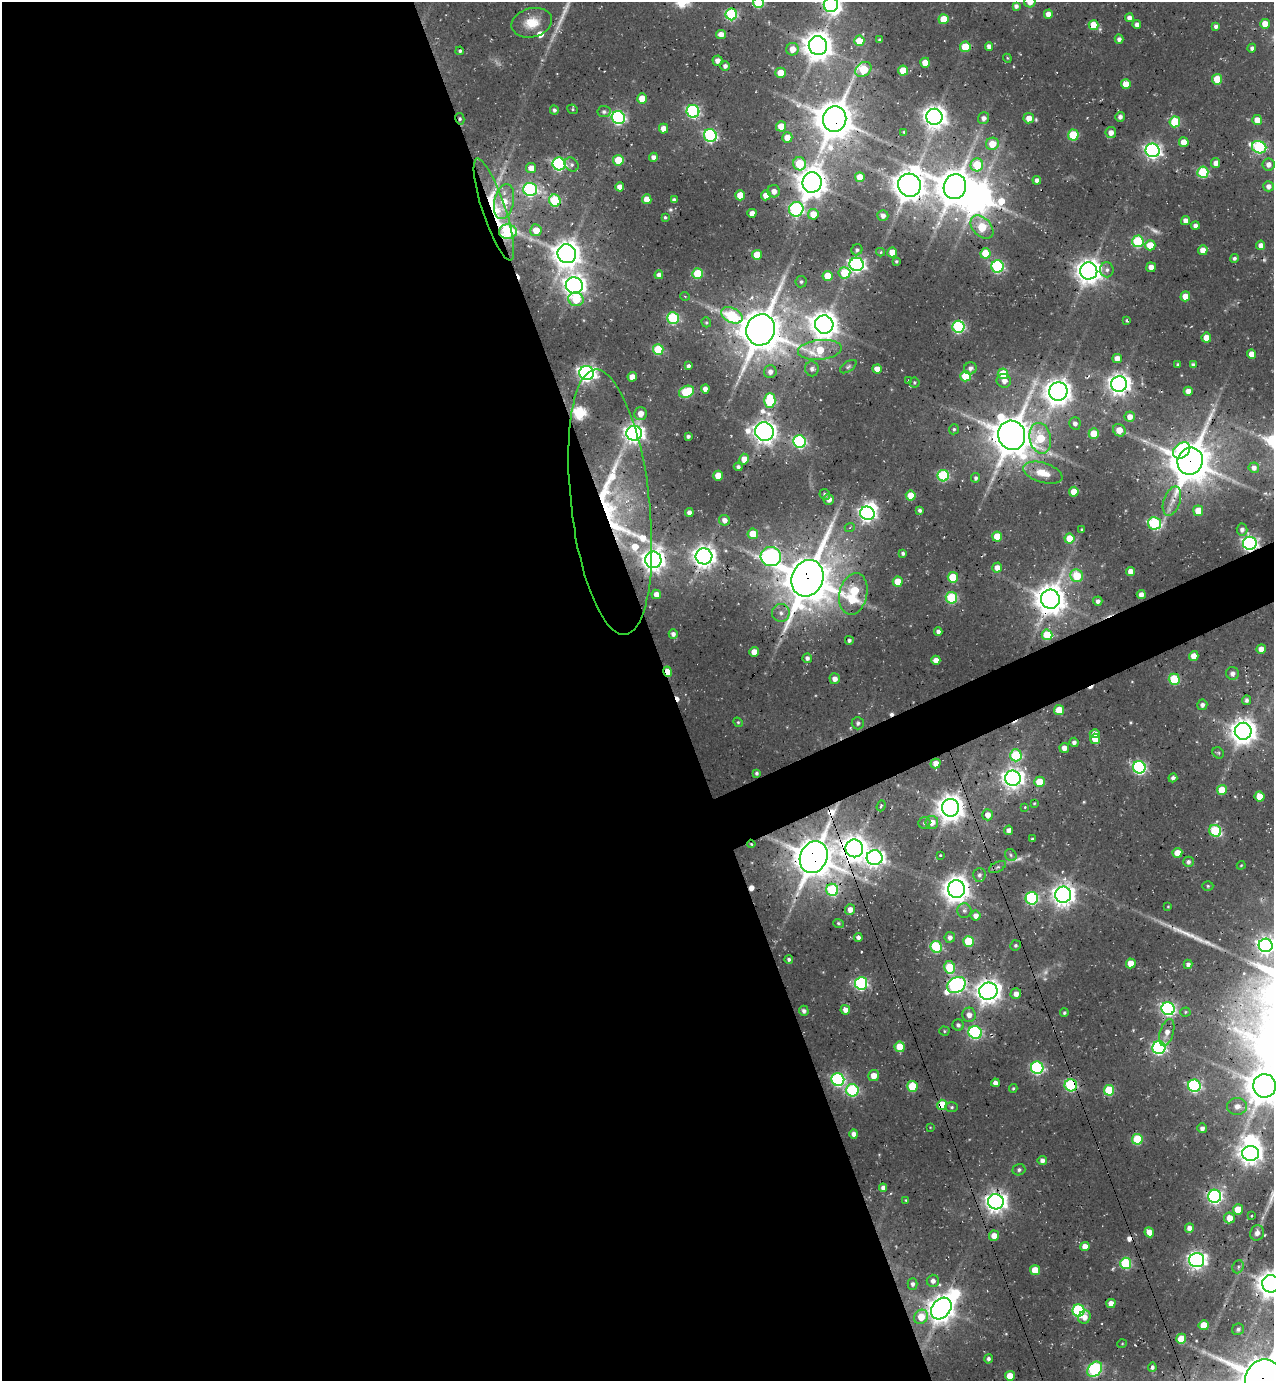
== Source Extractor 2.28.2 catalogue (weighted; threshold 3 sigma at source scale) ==
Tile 9 of 4 x 4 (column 1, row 3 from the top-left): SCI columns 262-1533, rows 1436-2814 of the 5556 x 5633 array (HDU 1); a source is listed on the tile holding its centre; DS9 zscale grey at full resolution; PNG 1276 x 1383 px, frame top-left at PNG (2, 2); each listed source drawn as its Kron ellipse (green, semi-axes under 4 px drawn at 4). Shown black and unused: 55% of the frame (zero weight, under 3 of 4 exposures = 8% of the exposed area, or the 3 px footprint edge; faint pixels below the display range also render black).
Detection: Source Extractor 2.28.2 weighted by HDU 2 'WHT'; one run over the whole footprint, this tile lists its part. Background 0.0364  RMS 0.0042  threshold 0.0188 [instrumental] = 3 sigma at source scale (4.5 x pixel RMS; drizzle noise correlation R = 1.50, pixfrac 1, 0.0396/0.0396 arcsec/px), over >= 5 px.
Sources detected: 383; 12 too faint to see at this stretch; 4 inside a brighter object's white glare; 7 cosmic-ray / hot-pixel residue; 3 long thin detections or spike segments (spike, bleed or trail) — neither listed nor drawn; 4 inside a brighter listed object's ellipse — not listed separately; the other 353 listed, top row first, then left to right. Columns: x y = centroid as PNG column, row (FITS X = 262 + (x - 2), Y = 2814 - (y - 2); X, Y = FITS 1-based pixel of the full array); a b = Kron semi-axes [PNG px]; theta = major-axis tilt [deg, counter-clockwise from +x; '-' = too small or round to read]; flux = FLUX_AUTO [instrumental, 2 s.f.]
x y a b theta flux
758 2 5 5 - 36
1030 2 6 5 - 4.1
831 5 7 7 - 160
1016 6 4 4 - 1.6
731 14 6 5 - 50
1048 14 4 4 - 3.6
1129 18 4 4 - 2.4
944 19 5 5 - 10
532 23 20 14 14 9.6
1137 24 4 4 - 2.5
1265 24 5 5 - 6.1
1094 25 5 5 - 11
1216 26 4 4 - 1.5
721 34 5 4 - 3.6
1119 39 4 4 - 1.8
879 40 3 3 - 0.64
859 41 5 5 - 11
818 46 9 9 - 740
989 46 4 4 - 2.4
965 47 5 5 - 16
1252 48 4 4 - 1.7
792 49 6 6 - 5.1
460 51 4 3 - 0.83
1007 58 4 3 - 0.42
717 61 5 5 - 2.6
925 63 5 5 - 8.5
725 66 5 5 - 1.7
863 69 9 6 36 22
903 71 5 5 - 12
780 73 5 5 - 8
1217 79 5 5 - 13
1126 84 5 5 - 7.9
642 99 5 5 - 8.1
573 109 5 4 - 0.65
554 110 4 4 - 1.2
693 111 6 6 - 73
604 112 6 5 - 1.2
618 117 7 6 - 95
934 117 8 8 - 390
1120 117 5 4 - 1.9
984 118 6 5 - 2.2
1029 118 5 5 - 5
460 119 6 4 -80 0.92
835 119 13 11 84 1300
1257 120 5 5 - 5.2
1175 122 5 5 - 23
781 126 5 5 - 7.8
664 129 5 4 - 4.4
904 132 4 4 - 0.53
1111 133 5 5 - 3.5
1073 135 5 5 - 24
710 136 6 6 - 72
787 137 5 5 - 4.7
1184 142 5 5 - 7.8
992 144 6 6 - 8.4
1259 147 7 6 - 61
1153 150 7 6 - 170
653 157 4 4 - 2.4
618 160 5 5 - 14
1216 163 5 4 - 3.4
559 164 6 6 - 81
799 164 7 6 - 21
1268 164 6 6 - 2.7
572 165 7 6 - 1.5
977 165 6 6 - 19
531 168 5 5 - 5.3
1203 172 5 5 - 33
860 177 5 5 - 7.8
1037 180 4 4 - 1.9
812 182 10 9 - 800
909 185 11 11 - 930
1268 186 5 5 - 2.5
620 187 4 4 - 3.7
955 187 12 11 - 1100
530 189 7 6 - 74
774 191 6 6 - 2.9
740 195 5 5 - 9.8
766 195 5 4 - 5.1
647 199 5 4 - 6.1
674 200 4 4 - 1.8
555 201 6 5 - 34
504 202 18 10 79 9.3
796 209 7 7 - 71
494 210 53 11 -72 25
752 213 4 4 - 4
813 214 5 5 - 7.3
883 215 5 5 - 2.4
665 217 3 3 - 0.71
1186 221 4 4 - 3.1
1195 226 4 4 - 2.2
982 227 13 9 -46 25
536 230 6 6 - 6.6
508 232 9 7 -1 30
1138 241 6 5 - 40
1150 245 5 5 - 11
1261 245 5 4 - 2.9
857 250 6 5 - 1.1
1203 250 5 4 - 4.4
880 252 4 4 - 0.63
892 252 5 5 - 7.1
985 253 5 5 - 16
567 254 9 9 - 650
757 255 5 5 - 12
1234 258 4 4 - 1.2
896 261 3 3 - 0.62
857 264 7 6 - 140
997 266 6 6 - 62
1151 267 5 5 - 3.3
1107 270 7 6 - 1.6
1089 271 8 8 - 520
844 273 6 5 - 16
697 274 5 5 - 21
659 275 4 4 - 2.1
828 276 5 5 - 12
801 282 6 5 - 0.87
574 285 8 8 - 350
685 296 5 3 - 0.35
1185 296 5 5 - 6.3
576 299 7 7 - 14
732 315 11 7 -26 30
673 318 6 5 - 41
1127 321 3 2 - 0.54
706 322 5 4 - 0.66
824 324 9 9 - 610
958 327 6 6 - 60
761 330 16 14 71 1600
1206 338 5 5 - 7
658 349 5 5 - 23
820 350 22 10 6 18
1252 354 5 4 - 5.2
1117 358 4 4 - 3.8
1178 364 3 3 - 0.59
1193 365 4 4 - 1.7
688 366 4 4 - 1.5
848 367 9 5 35 1
970 368 6 6 - 2
812 369 7 6 - 1.8
877 369 4 4 - 4
770 372 6 6 - 2.4
587 373 7 7 - 200
1003 374 5 5 - 16
966 376 5 5 - 17
632 377 5 4 - 5.2
908 380 3 2 - 0.29
1004 381 7 7 - 2.5
914 382 5 5 - 0.63
1119 384 8 7 - 340
705 389 4 4 - 2.8
1058 391 9 9 - 520
1188 391 4 4 - 3.7
686 392 8 5 25 30
770 401 7 5 89 31
640 414 6 6 - 4.6
1130 417 5 5 - 3.9
1075 423 6 5 - 2.1
954 429 5 5 - 0.9
1119 430 7 5 -39 6.6
764 431 9 9 - 420
634 433 8 7 - 260
1094 434 5 5 - 12
1012 435 15 13 -72 1400
688 436 4 3 - 1.2
1040 438 15 10 -77 22
800 441 6 6 - 68
1182 451 9 7 40 34
744 459 5 5 - 5.5
1190 461 14 12 63 1500
738 467 4 4 - 1.2
1254 468 5 5 - 2
1043 473 20 10 -16 8.8
718 476 5 5 - 9.5
943 476 6 5 - 46
976 478 5 4 - 1.2
1074 492 5 5 - 6.8
825 494 5 5 - 1
911 496 5 5 - 9.2
829 499 5 5 - 2.8
1172 501 15 8 71 3.8
610 502 133 39 -83 95
920 510 4 4 - 1.2
1198 511 5 5 - 9.4
689 513 4 4 - 2.3
867 513 7 6 - 160
724 520 5 5 - 2.7
1155 523 6 6 - 58
850 527 5 3 - 0.45
1081 529 3 2 - 0.41
1242 529 6 5 - 1.7
753 534 5 5 - 10
997 537 5 5 - 13
1069 538 5 5 - 10
1250 543 7 6 - 140
903 553 4 3 - 1
704 556 8 8 - 370
771 556 10 9 - 130
653 560 8 8 - 390
997 568 5 5 - 4.2
1131 571 4 4 - 4.1
1077 576 6 6 - 14
953 577 5 5 - 15
807 578 19 15 67 2000
898 582 5 5 - 10
656 594 5 4 - 4.1
853 594 21 14 77 44
1141 594 4 4 - 2.8
951 598 5 5 - 36
1050 599 9 9 - 760
1098 601 4 4 - 1.8
781 613 9 9 - 2.8
938 632 4 4 - 1.7
673 634 5 4 - 1.9
1047 635 5 5 - 17
849 640 4 4 - 0.91
1261 649 4 4 - 4.7
754 652 5 4 - 5.7
1194 656 5 4 - 4.9
807 658 5 4 - 1.7
936 660 4 4 - 3.6
668 672 5 4 - 9.3
1233 673 6 6 - 2
835 679 5 5 - 3
1174 679 5 5 - 26
1246 700 5 4 - 1.4
1202 705 5 5 - 1.7
1059 710 5 5 - 11
738 722 5 4 - 0.64
858 723 6 6 - 1.1
1243 731 8 8 - 550
1095 734 5 4 - 3.6
1095 739 5 5 - 7.2
1074 742 4 4 - 1.7
1064 748 5 5 - 3.3
1218 753 6 5 - 0.73
1016 755 6 6 - 36
936 763 5 4 - 5
1139 767 6 6 - 79
757 773 4 3 - 0.93
1013 778 8 7 - 310
1173 778 4 4 - 1.4
1039 782 5 5 - 12
1222 790 5 5 - 12
1259 796 5 5 - 7.7
1034 803 4 3 - 0.46
881 806 5 3 - 0.68
1025 807 3 3 - 0.49
951 808 9 8 - 600
988 815 5 5 - 4.2
932 822 6 6 - 4.5
924 823 6 5 - 0.91
1009 830 5 4 - 2.3
1215 831 6 5 - 31
1033 839 3 3 - 0.87
751 844 4 2 - 0.6
854 848 9 8 - 500
1177 853 5 5 - 7.2
940 855 4 2 - 0.39
1011 855 6 5 - 0.93
814 857 16 13 65 1400
875 858 8 7 - 230
1188 862 5 5 - 1.4
1241 865 4 3 - 0.44
997 867 9 5 26 1.3
979 875 7 6 - 1.5
1208 886 5 4 - 0.7
956 889 9 8 - 610
832 890 6 6 - 34
1063 895 8 8 - 370
1032 898 6 6 - 64
1168 907 4 3 - 0.38
850 909 5 5 - 3.1
964 911 7 7 - 1.4
976 916 5 5 - 3
838 923 5 4 - 0.76
858 937 4 4 - 1.8
950 937 5 5 - 1.7
968 941 5 5 - 23
1015 945 5 5 - 0.91
1266 945 7 6 - 210
936 947 6 5 - 35
789 959 4 4 - 1
1131 963 5 5 - 6.2
1188 964 4 4 - 1.8
950 967 6 5 - 24
861 983 6 6 - 70
956 985 10 7 30 120
988 991 9 8 - 460
1016 994 5 5 - 3.1
1168 1009 7 6 - 96
845 1010 5 5 - 3.2
804 1011 5 5 - 1.4
1185 1012 5 4 - 0.48
1064 1013 4 4 - 0.85
969 1015 7 7 - 3.4
958 1025 6 5 - 1.3
944 1031 5 4 - 0.66
975 1032 7 6 - 67
1167 1032 14 6 73 3.5
900 1047 5 5 - 14
1159 1048 6 6 - 93
1037 1068 6 6 - 66
874 1076 5 5 - 4.7
838 1079 6 6 - 76
995 1083 4 4 - 2.4
1071 1085 6 6 - 54
912 1086 5 5 - 18
1194 1086 6 6 - 72
1264 1086 12 11 - 1100
1013 1088 4 3 - 0.6
852 1090 6 6 - 49
1109 1090 5 5 - 22
942 1105 5 5 - 19
1237 1106 10 8 1 3.2
952 1107 6 5 - 0.79
930 1127 3 2 - 0.29
1202 1128 5 4 - 1.8
854 1134 5 4 - 2.5
1137 1139 5 5 - 23
1251 1153 8 7 - 370
1042 1160 5 4 - 1.9
1019 1170 6 5 - 1.2
883 1188 4 4 - 1.9
1215 1196 6 6 - 130
906 1200 4 3 - 0.5
996 1202 8 7 - 330
1238 1209 5 5 - 9.7
1251 1216 4 3 - 0.42
1229 1218 5 5 - 5.6
1189 1228 4 4 - 3
1149 1232 5 4 - 4.8
1257 1233 8 7 - 3.1
994 1236 5 5 - 5.6
1085 1247 5 4 - 4.9
1197 1260 7 7 - 200
1126 1263 5 5 - 36
1238 1267 7 5 68 1.1
1035 1270 5 5 - 9
933 1281 6 6 - 2.4
913 1284 5 5 - 1.6
1271 1284 9 8 - 640
1111 1303 5 4 - 4.1
941 1308 12 9 51 600
1078 1310 6 6 - 58
921 1317 7 6 - 8.6
1084 1317 7 6 - 3.4
1204 1325 5 5 - 9.4
1238 1329 6 5 - 1.5
1181 1339 5 5 - 10
1122 1344 5 3 - 0.35
988 1359 4 4 - 1.1
1152 1367 4 4 - 1.2
1095 1369 8 6 46 70
1010 1376 5 5 - 7.7
1263 1378 19 17 55 2100
Overlapping masked pixels (flux is a lower limit): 23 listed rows (the first 20) at x y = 460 119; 835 119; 909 185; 494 210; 508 232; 761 330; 1012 435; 1190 461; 610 502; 1250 543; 704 556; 807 578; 668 672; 951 808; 751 844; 854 848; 814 857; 832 890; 1071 1085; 942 1105
Isophote crosses this tile's border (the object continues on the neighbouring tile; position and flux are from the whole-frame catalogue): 7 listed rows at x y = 758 2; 1030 2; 831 5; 1266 945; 1264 1086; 1271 1284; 1263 1378